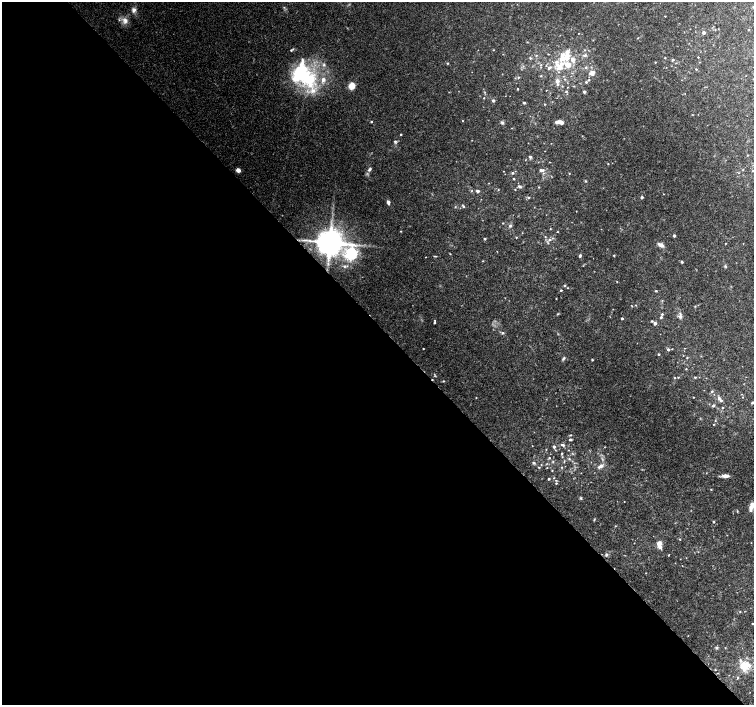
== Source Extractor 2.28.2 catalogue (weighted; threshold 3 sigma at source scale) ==
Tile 9 of 4 x 4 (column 1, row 3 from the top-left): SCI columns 8-1510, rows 1620-3025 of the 6019 x 5987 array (HDU 1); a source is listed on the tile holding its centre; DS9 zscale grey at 2 x 2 block average (1 PNG px = mean of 2 x 2 image px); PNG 756 x 707 px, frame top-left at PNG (2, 2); no overlay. Shown black and unused: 54% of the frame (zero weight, under 3 of 4 exposures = <1% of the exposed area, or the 3 px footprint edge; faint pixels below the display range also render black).
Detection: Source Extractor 2.28.2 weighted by HDU 2 'WHT'; one run over the whole footprint, this tile lists its part. Background 0.0923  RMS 0.0056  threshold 0.025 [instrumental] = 3 sigma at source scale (4.5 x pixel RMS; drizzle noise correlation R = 1.50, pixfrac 1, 0.0396/0.0396 arcsec/px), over >= 5 px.
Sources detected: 180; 1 too faint to see at this stretch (2 x 2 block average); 1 cosmic-ray / hot-pixel residue — not listed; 15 inside a brighter listed object's ellipse — not listed separately; the other 163 listed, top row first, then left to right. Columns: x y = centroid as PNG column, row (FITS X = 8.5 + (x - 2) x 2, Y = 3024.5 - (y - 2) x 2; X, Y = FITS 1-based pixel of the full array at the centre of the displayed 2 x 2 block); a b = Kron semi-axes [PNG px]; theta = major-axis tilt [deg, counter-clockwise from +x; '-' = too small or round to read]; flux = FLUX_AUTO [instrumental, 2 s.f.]
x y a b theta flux
134 10 5 5 - 4.9
665 16 2 2 - 0.56
125 21 10 7 -83 7.7
748 30 2 2 - 1.1
703 33 2 2 - 3.7
638 38 3 2 - 0.6
493 50 2 2 - 0.67
567 52 7 6 - 5.2
548 54 3 2 - 0.58
536 55 3 2 - 0.98
585 55 5 3 - 2.3
698 57 2 2 - 0.71
530 58 3 3 - 1.3
665 58 2 2 - 0.79
564 59 13 5 31 11
572 60 6 4 -76 5.5
673 60 3 3 - 1.5
655 62 2 2 - 0.79
447 63 2 2 - 1.1
568 64 5 4 - 15
541 65 3 3 - 1.1
586 67 4 3 - 1.5
549 68 5 3 - 2.6
559 68 9 7 64 10
696 69 2 2 - 0.85
592 73 4 4 - 7.9
303 75 37 23 -50 120
541 76 2 2 - 0.81
518 77 3 2 - 0.9
565 79 3 2 - 0.81
589 80 3 3 - 1.1
557 81 3 3 - 7.4
586 82 3 3 - 1.5
558 84 4 3 - 1.4
352 86 5 5 - 14
574 86 3 2 - 0.73
517 89 2 2 - 0.91
566 91 3 2 - 1.2
584 92 2 2 - 3.4
484 98 2 2 - 0.72
493 100 3 3 - 1.6
524 103 4 3 - 1.3
545 104 2 2 - 0.87
462 121 2 2 - 0.68
371 122 3 2 - 1.2
560 122 8 4 -19 6.4
502 123 4 4 - 2.1
401 134 2 2 - 0.95
395 141 4 4 - 1.8
748 155 2 2 - 0.68
530 157 4 3 - 2.2
550 162 2 2 - 0.52
608 164 3 2 - 0.65
369 169 5 3 - 2.9
238 170 3 3 - 9.4
540 170 3 3 - 2.4
503 171 2 2 - 0.42
753 171 2 2 - 0.6
512 173 3 3 - 1.4
569 173 2 2 - 0.61
514 179 2 2 - 0.96
519 186 4 3 - 2.4
539 187 2 2 - 0.8
515 189 2 2 - 0.57
471 191 3 2 - 0.6
477 191 3 3 - 3.2
663 194 2 2 - 0.47
529 197 3 2 - 1.4
642 197 3 3 - 2.1
388 202 4 3 - 3.4
463 206 4 3 - 1.5
455 207 2 2 - 0.66
503 223 2 2 - 0.71
510 226 4 3 - 2.1
550 229 3 2 - 0.53
401 231 3 2 - 0.67
557 232 3 2 - 0.56
522 233 3 2 - 0.56
674 236 3 2 - 2.4
516 237 2 2 - 0.86
484 239 2 2 - 1.5
550 240 4 4 - 2.7
330 242 6 6 - 2400
726 243 2 2 - 0.52
661 245 9 4 -23 4.8
351 254 5 4 - 240
450 254 3 2 - 0.7
580 255 4 3 - 2
614 255 3 3 - 0.8
434 256 4 2 - 0.87
483 261 2 2 - 0.69
682 262 3 3 - 1.6
344 266 3 3 - 1.5
726 266 4 3 - 1.2
565 286 3 2 - 1
561 290 2 2 - 1.3
656 291 3 2 - 1.1
556 299 2 2 - 0.55
632 306 3 2 - 0.57
558 314 4 2 - 0.91
662 314 2 2 - 1.5
680 316 5 5 - 3.2
661 317 3 3 - 1.6
622 318 2 2 - 1.9
435 320 2 2 - 0.64
652 321 2 2 - 1.1
434 323 2 2 - 1.3
655 323 2 2 - 5.4
503 333 3 3 - 1.5
423 348 2 2 - 0.7
668 350 3 3 - 2.1
658 354 2 2 - 1.3
563 358 5 3 - 1.9
687 358 2 2 - 0.68
592 360 3 2 - 0.94
686 369 2 2 - 0.76
678 377 2 2 - 0.64
695 377 3 2 - 1.1
675 378 3 2 - 0.63
444 381 3 3 - 0.9
712 391 3 3 - 1.5
693 397 2 2 - 0.62
719 398 3 3 - 3.3
752 403 4 2 - 1.2
713 406 3 3 - 1.9
722 408 2 2 - 0.86
713 424 2 2 - 0.78
570 439 3 2 - 1.6
563 445 6 3 -19 2.8
532 446 2 2 - 0.4
554 447 3 3 - 2.5
562 453 3 2 - 1
572 453 3 2 - 0.82
549 458 3 3 - 1.1
569 459 4 3 - 1.3
564 461 4 2 - 0.84
533 463 4 3 - 1.7
600 466 8 4 27 4.6
539 467 2 2 - 0.87
562 467 3 2 - 0.84
547 468 3 2 - 0.55
552 471 3 2 - 0.74
725 476 8 4 0 5.3
554 478 2 2 - 0.72
549 479 3 2 - 1.6
556 483 3 3 - 1.2
711 489 2 2 - 0.68
581 498 4 3 - 1.3
624 502 2 2 - 0.51
751 506 11 4 77 6.1
737 511 3 2 - 0.86
594 519 4 2 - 0.98
713 522 3 2 - 1.1
680 539 2 2 - 0.68
659 544 5 5 - 6.9
606 554 4 3 - 2
668 555 3 2 - 0.58
682 566 2 2 - 0.5
752 624 3 2 - 0.63
716 648 3 3 - 2.4
744 666 7 7 - 25
715 670 2 2 - 0.64
738 677 3 2 - 0.96
Overlapping masked pixels (flux is a lower limit): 1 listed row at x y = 330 242
Isophote crosses this tile's border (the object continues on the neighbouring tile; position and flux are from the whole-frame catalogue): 3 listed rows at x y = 753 171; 752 403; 751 506
Diffuse or blended objects may show on this block-average render without a row.